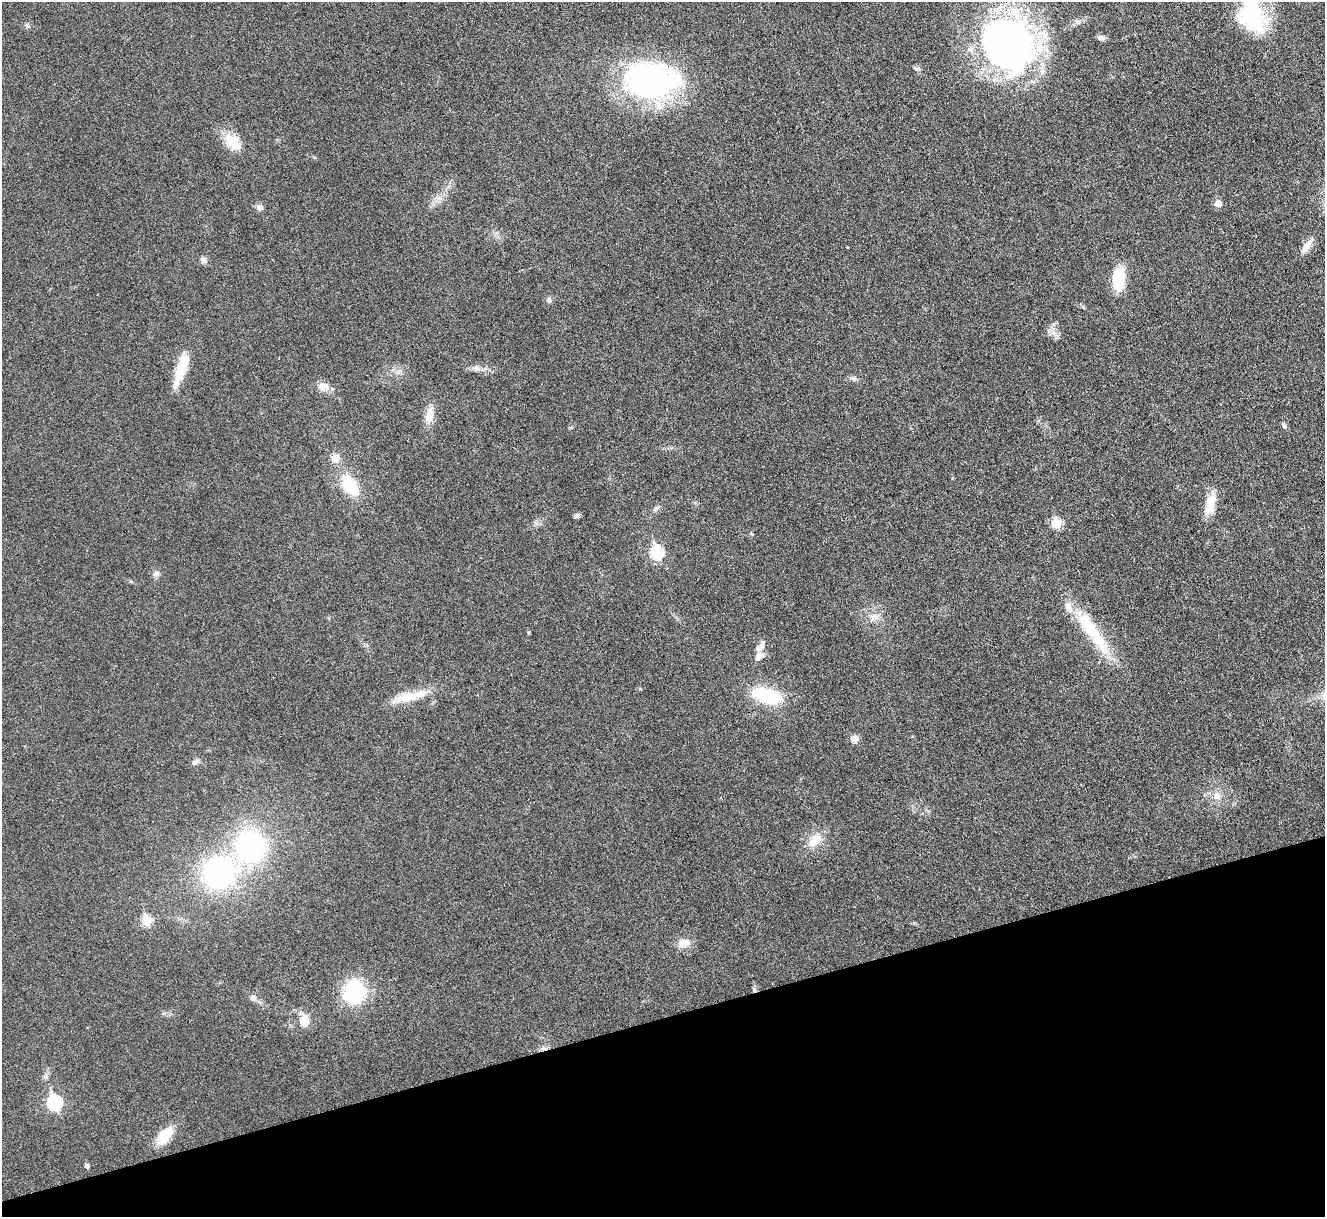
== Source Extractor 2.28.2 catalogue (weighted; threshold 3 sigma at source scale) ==
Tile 14 of 4 x 4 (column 2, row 4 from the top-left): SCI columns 1323-2645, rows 146-1360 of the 5292 x 5276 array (HDU 1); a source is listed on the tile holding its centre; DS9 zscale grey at full resolution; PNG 1327 x 1219 px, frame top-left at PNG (2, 2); no overlay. Shown black and unused: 16% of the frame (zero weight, under 3 of 6 exposures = <1% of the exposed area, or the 3 px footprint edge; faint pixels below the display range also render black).
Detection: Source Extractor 2.28.2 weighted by HDU 2 'WHT'; one run over the whole footprint, this tile lists its part. Background 0.0461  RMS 0.0041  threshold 0.0168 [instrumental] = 3 sigma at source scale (4.09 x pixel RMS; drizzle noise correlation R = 1.36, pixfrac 0.8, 0.05/0.05 arcsec/px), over >= 5 px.
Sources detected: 55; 1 inside a brighter object's white glare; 1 cosmic-ray / hot-pixel residue — not listed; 2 inside a brighter listed object's ellipse — not listed separately; the other 51 listed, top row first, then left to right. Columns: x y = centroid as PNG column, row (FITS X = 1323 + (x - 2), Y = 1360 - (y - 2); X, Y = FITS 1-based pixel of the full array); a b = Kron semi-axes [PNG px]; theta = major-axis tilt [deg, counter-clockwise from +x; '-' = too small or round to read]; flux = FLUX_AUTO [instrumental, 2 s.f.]
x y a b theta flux
1252 15 42 24 -71 32
1078 22 8 6 0 1.3
27 25 7 5 -69 0.7
1101 38 9 7 -22 1.4
1007 44 52 46 -49 180
917 69 8 4 -6 0.75
650 80 61 36 1 87
233 142 26 15 -50 7.9
1218 203 5 5 - 4.6
259 207 9 8 - 1.3
1307 246 20 8 56 3.4
203 260 8 8 - 1.3
1119 279 23 12 89 15
549 300 8 5 -88 0.92
1053 333 8 6 -44 1.7
182 368 37 11 72 11
476 368 10 6 -41 1.4
853 378 9 5 7 1.1
323 386 13 10 11 3.4
429 415 20 10 83 4.7
1284 426 7 5 -74 0.85
335 458 8 8 - 4.2
349 485 19 11 -56 17
1210 504 28 11 75 7.3
656 508 8 5 30 0.94
576 516 8 5 30 0.8
1056 523 6 6 - 13
656 552 7 6 - 34
156 574 8 7 - 1.3
874 617 13 9 7 2.9
1091 631 69 15 -55 23
529 632 4 3 - 0.43
759 647 14 7 39 2.5
759 656 11 7 41 3
767 695 37 15 -15 20
409 697 42 10 15 9
855 739 8 8 - 2.4
194 762 8 6 -18 1.1
1216 796 11 10 - 3.1
815 840 22 11 41 5.8
250 846 29 26 83 64
218 873 28 28 - 68
146 920 6 6 - 15
684 943 17 10 16 3.8
354 992 29 25 80 22
253 998 8 7 - 1.5
304 1021 15 11 -90 5
45 1077 8 5 16 0.95
54 1102 7 7 - 52
164 1136 21 11 50 9.4
86 1166 5 4 - 1.1
Isophote crosses this tile's border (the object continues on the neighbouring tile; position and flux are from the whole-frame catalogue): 2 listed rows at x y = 1252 15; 1007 44
Unlisted compact peaks at least as high as the median listed source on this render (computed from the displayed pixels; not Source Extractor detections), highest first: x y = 640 689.